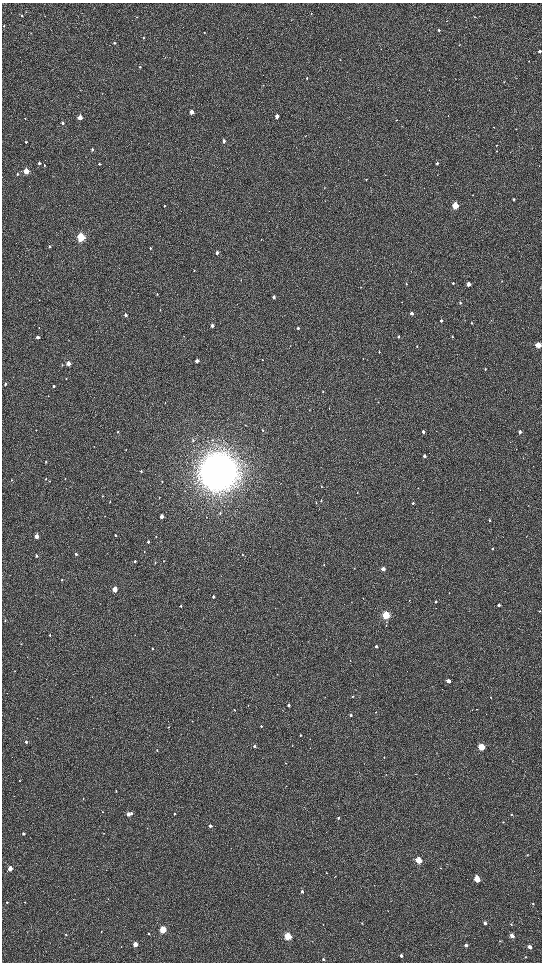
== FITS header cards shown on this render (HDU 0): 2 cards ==
NAXIS1  =                 1080 / length of data axis 1
NAXIS2  =                 1920 / length of data axis 2

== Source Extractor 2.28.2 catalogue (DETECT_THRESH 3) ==
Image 1080 x 1920 px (HDU 0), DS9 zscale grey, zoomed out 1/2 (1 PNG px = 2 x 2 image px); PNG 544 x 964 px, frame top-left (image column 1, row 1919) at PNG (2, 3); no overlay
Background 527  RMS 37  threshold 110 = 3 sigma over >= 5 px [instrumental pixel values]
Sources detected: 227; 5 cannot appear on this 1/2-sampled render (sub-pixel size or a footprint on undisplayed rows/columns) and are not listed; the other 222 listed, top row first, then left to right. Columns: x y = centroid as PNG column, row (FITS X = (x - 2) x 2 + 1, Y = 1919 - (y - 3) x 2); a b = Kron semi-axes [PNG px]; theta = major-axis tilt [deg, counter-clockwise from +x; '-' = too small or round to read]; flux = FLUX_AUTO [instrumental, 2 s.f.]
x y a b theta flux
26 12 2 2 - 2.2e+03
82 13 3 2 - 2.5e+03
311 13 3 2 - 4.1e+03
22 15 3 2 - 8.1e+03
479 16 2 2 - 2.0e+03
137 17 2 2 - 3.2e+03
475 17 3 2 - 3.4e+03
4 26 3 2 - 4.8e+03
439 30 3 2 - 1.1e+04
204 32 3 2 - 3.6e+03
31 33 2 2 - 3.0e+03
143 38 3 2 - 5.4e+03
114 43 3 3 - 1.1e+04
540 51 3 3 - 2.3e+04
340 60 2 2 - 2.7e+03
529 61 3 2 - 3.7e+03
140 67 3 2 - 6.0e+03
307 78 2 2 - 9.9e+03
504 82 2 2 - 2.8e+03
263 85 3 2 - 3.4e+03
429 90 2 2 - 3.1e+03
191 112 3 2 - 9.8e+04
448 115 2 1 - 1.4e+04
277 116 3 2 - 5.8e+04
80 118 3 3 - 1.4e+05
25 119 3 2 - 3.6e+03
396 120 2 2 - 2.4e+03
62 123 3 2 - 2.4e+04
426 126 3 2 - 2.3e+03
494 127 3 2 - 3.4e+03
305 136 3 2 - 2.1e+03
224 141 3 2 - 3.2e+04
26 142 3 2 - 8.8e+03
496 145 3 2 - 3.6e+03
92 149 3 2 - 1.3e+04
497 151 2 2 - 3.8e+03
39 163 3 2 - 1.4e+04
437 163 3 2 - 1.1e+04
99 164 2 2 - 8.5e+03
44 165 3 2 - 6.3e+03
26 171 3 3 - 2.7e+05
17 174 3 3 - 1.0e+04
385 175 3 1 - 2.1e+03
366 179 3 3 - 6.0e+03
324 188 3 2 - 3.1e+03
473 195 2 1 - 2.1e+03
514 199 3 2 - 1.2e+04
164 206 3 2 - 8.3e+03
455 206 3 3 - 3.7e+05
81 237 4 3 - 8.8e+05
49 246 3 2 - 1.1e+04
150 248 3 2 - 9.1e+03
217 253 3 2 - 2.8e+04
194 270 3 2 - 3.9e+03
241 280 3 2 - 3.3e+03
502 281 3 2 - 3.5e+03
453 283 2 2 - 8.5e+03
406 284 3 2 - 4.6e+03
468 284 3 2 - 6.4e+04
361 287 2 2 - 2.7e+03
540 288 2 2 - 2.5e+03
157 294 3 3 - 6.8e+03
274 297 3 2 - 2.2e+04
402 302 3 2 - 2.0e+03
460 303 3 2 - 7.6e+03
160 310 2 2 - 2.9e+03
411 313 3 2 - 3.6e+04
125 315 3 2 - 2.9e+04
441 320 3 2 - 2.1e+04
472 323 3 2 - 5.6e+03
212 325 3 2 - 3.4e+04
39 327 3 2 - 3.0e+03
298 328 3 2 - 1.3e+04
452 336 3 2 - 8.2e+03
38 337 3 2 - 3.8e+04
399 337 3 2 - 1.3e+04
68 340 2 2 - 2.2e+03
538 345 3 3 - 2.9e+05
417 346 3 2 - 6.7e+03
379 352 3 2 - 4.5e+03
363 359 2 2 - 2.7e+03
262 360 3 2 - 5.6e+03
197 361 3 2 - 5.0e+04
68 364 3 3 - 1.0e+05
62 365 3 2 - 4.5e+03
485 369 3 2 - 7.3e+03
66 379 3 2 - 3.2e+03
5 384 3 2 - 9.9e+03
54 386 3 2 - 1.2e+04
323 391 3 2 - 4.1e+03
165 403 3 2 - 4.6e+03
309 410 3 2 - 2.5e+03
245 425 2 2 - 3.2e+03
36 430 3 2 - 2.5e+03
262 430 4 3 - 5.2e+03
118 432 3 3 - 8.5e+03
423 432 3 2 - 2.4e+04
520 432 3 2 - 2.8e+04
193 440 3 3 - 8.7e+03
126 450 3 1 - 2.8e+03
424 456 3 2 - 2.8e+04
523 458 3 2 - 3.7e+03
46 462 3 2 - 4.9e+03
141 471 3 2 - 7.8e+03
218 472 14 14 - 2.0e+07
46 479 3 2 - 5.4e+03
65 479 2 2 - 2.1e+03
11 480 3 2 - 3.9e+03
162 481 3 2 - 3.6e+03
281 483 2 2 - 1.8e+03
321 486 3 2 - 5.2e+03
418 488 3 2 - 2.4e+03
357 492 2 2 - 3.3e+03
102 496 3 2 - 5.1e+03
159 498 3 2 - 4.5e+03
321 501 3 3 - 6.2e+03
110 502 3 2 - 5.0e+03
316 503 3 2 - 4.1e+03
413 503 3 2 - 9.6e+03
220 513 4 3 - 7.8e+03
105 516 3 2 - 3.3e+03
161 516 3 2 - 6.3e+04
207 517 2 2 - 2.7e+03
489 520 3 2 - 8.4e+03
115 535 3 2 - 1.1e+04
36 536 3 2 - 7.6e+04
156 536 3 2 - 3.9e+03
148 542 3 2 - 1.7e+04
492 549 3 2 - 6.3e+03
144 552 3 2 - 3.8e+03
76 554 3 2 - 1.2e+04
36 556 3 3 - 1.1e+04
135 561 3 2 - 1.2e+04
163 561 3 2 - 4.3e+03
155 563 3 2 - 4.9e+03
324 565 2 2 - 3.3e+03
383 569 3 2 - 6.3e+04
62 580 3 2 - 5.5e+03
115 589 3 3 - 2.1e+05
51 592 3 2 - 2.4e+03
213 597 3 2 - 1.4e+04
409 600 3 2 - 3.8e+03
436 601 3 2 - 1.2e+04
499 605 3 2 - 2.1e+04
181 606 3 2 - 8.0e+03
539 611 2 2 - 5.0e+03
386 615 4 3 - 8.2e+05
5 620 3 3 - 5.7e+03
386 626 2 2 - 2.7e+03
50 635 3 2 - 6.9e+03
21 644 3 2 - 3.4e+03
376 646 3 3 - 1.8e+04
152 648 3 2 - 4.9e+03
15 671 3 2 - 3.8e+03
448 681 3 3 - 7.0e+04
355 690 2 2 - 2.0e+03
353 696 2 2 - 6.1e+03
491 697 2 2 - 3.1e+03
248 705 2 2 - 2.6e+03
288 705 3 2 - 2.1e+04
477 709 2 2 - 2.9e+03
234 710 3 2 - 5.5e+03
376 712 2 2 - 2.9e+03
351 715 2 2 - 1.6e+04
37 718 2 1 - 2.5e+03
192 721 2 2 - 3.4e+03
261 726 2 2 - 1.1e+04
169 727 2 2 - 4.4e+03
300 735 3 2 - 7.5e+03
310 739 3 2 - 2.9e+03
26 742 3 2 - 2.2e+04
292 745 2 2 - 2.3e+03
254 746 2 2 - 1.8e+04
481 747 3 3 - 4.3e+05
310 748 2 2 - 2.6e+03
157 750 2 2 - 6.0e+03
384 757 3 3 - 5.0e+03
512 761 3 2 - 2.3e+03
286 763 2 2 - 3.0e+03
386 774 2 1 - 2.1e+03
286 786 2 2 - 2.8e+03
116 791 2 2 - 5.7e+03
83 798 2 2 - 2.6e+03
103 812 3 2 - 3.8e+03
131 813 3 2 - 1.4e+04
128 814 3 2 - 4.9e+04
174 814 2 2 - 1.1e+04
512 815 3 3 - 6.4e+03
338 818 3 2 - 1.9e+04
503 822 3 2 - 4.1e+03
210 826 2 2 - 3.1e+04
104 833 3 2 - 2.6e+03
23 834 2 2 - 1.8e+04
527 855 3 2 - 4.8e+03
419 860 3 3 - 3.7e+05
441 868 2 2 - 3.3e+03
10 869 3 3 - 1.0e+05
326 872 3 2 - 4.3e+03
335 876 2 2 - 2.6e+03
477 879 4 3 - 2.5e+05
302 891 3 2 - 1.7e+04
108 899 2 2 - 3.0e+03
7 902 2 2 - 8.1e+03
24 902 2 2 - 2.6e+03
533 904 3 2 - 4.6e+03
362 923 3 3 - 4.0e+03
485 923 3 2 - 2.2e+04
511 924 3 2 - 5.5e+03
163 930 3 3 - 4.5e+05
101 931 2 2 - 4.5e+03
148 933 3 2 - 5.1e+03
66 935 3 3 - 4.9e+03
512 936 3 3 - 5.5e+04
288 937 3 3 - 5.7e+05
500 941 4 2 - 4.2e+03
135 944 3 3 - 1.1e+05
466 945 3 3 - 2.4e+04
121 947 3 2 - 2.8e+03
530 947 3 2 - 4.6e+04
401 956 3 3 - 2.4e+04
526 957 2 2 - 2.9e+03
323 959 3 3 - 1.2e+04
At the frame edge (FLAGS 8, measured only in part): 1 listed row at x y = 540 51
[5 sub-pixel or undisplayed-footprint detections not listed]